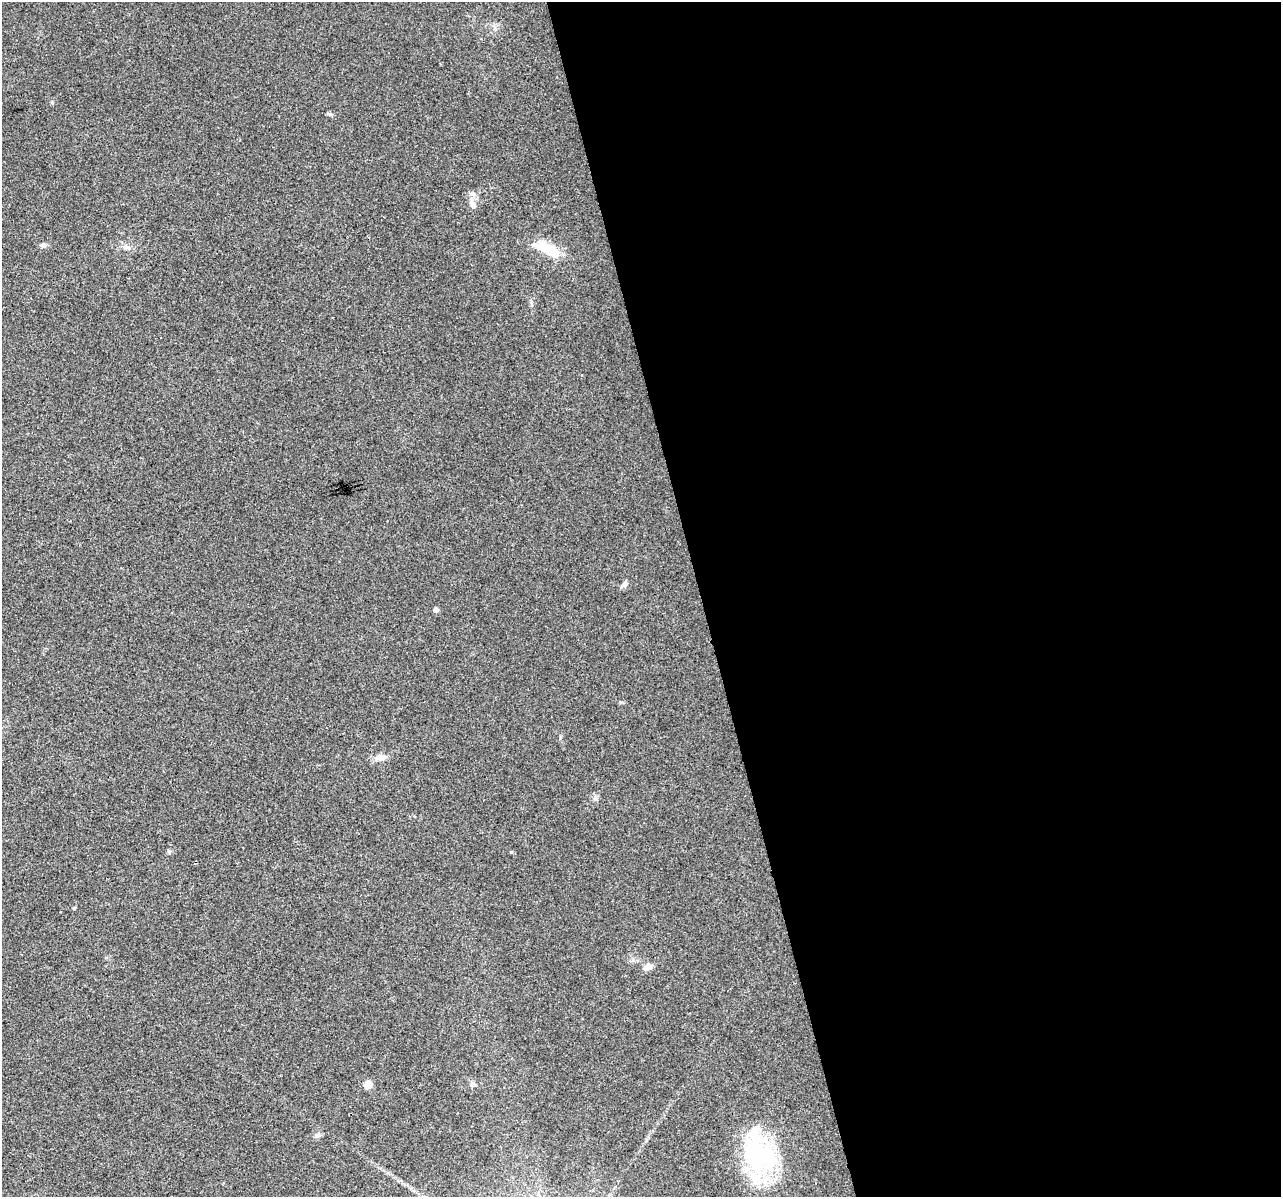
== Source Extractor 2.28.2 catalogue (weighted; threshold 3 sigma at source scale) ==
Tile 8 of 4 x 4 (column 4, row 2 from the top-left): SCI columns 3839-5117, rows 2480-3674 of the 5117 x 4912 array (HDU 1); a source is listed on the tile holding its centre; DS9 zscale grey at full resolution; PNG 1283 x 1199 px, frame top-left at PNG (2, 2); no overlay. Shown black and unused: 45% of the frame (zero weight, under 2 of 3 exposures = <1% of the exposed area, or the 3 px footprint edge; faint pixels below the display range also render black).
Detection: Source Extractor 2.28.2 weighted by HDU 2 'WHT'; one run over the whole footprint, this tile lists its part. Background 0.0308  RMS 0.0062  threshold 0.028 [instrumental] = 3 sigma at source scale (4.5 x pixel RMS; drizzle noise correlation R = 1.50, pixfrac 1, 0.0396/0.0396 arcsec/px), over >= 5 px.
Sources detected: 17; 2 inside a brighter listed object's ellipse — not listed separately; the other 15 listed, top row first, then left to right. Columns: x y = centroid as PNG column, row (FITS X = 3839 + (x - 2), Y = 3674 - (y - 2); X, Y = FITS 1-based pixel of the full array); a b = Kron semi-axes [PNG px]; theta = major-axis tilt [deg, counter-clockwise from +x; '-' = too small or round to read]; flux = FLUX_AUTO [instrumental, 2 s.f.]
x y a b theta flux
329 114 7 4 17 0.94
473 205 10 7 -71 3
44 245 8 6 -22 1.9
127 247 8 6 -19 1.9
548 249 33 10 -23 21
624 585 11 6 43 1.9
436 610 4 4 - 3.2
380 757 16 7 5 4.7
595 798 7 5 47 1.5
169 852 6 4 72 0.91
648 967 9 7 23 4.5
368 1084 5 5 - 14
472 1084 7 6 - 2.2
317 1135 8 7 - 1.8
761 1158 49 39 15 69
Unlisted compact peaks at least as high as the median listed source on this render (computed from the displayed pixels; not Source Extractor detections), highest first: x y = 511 852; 74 908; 52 102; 531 302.